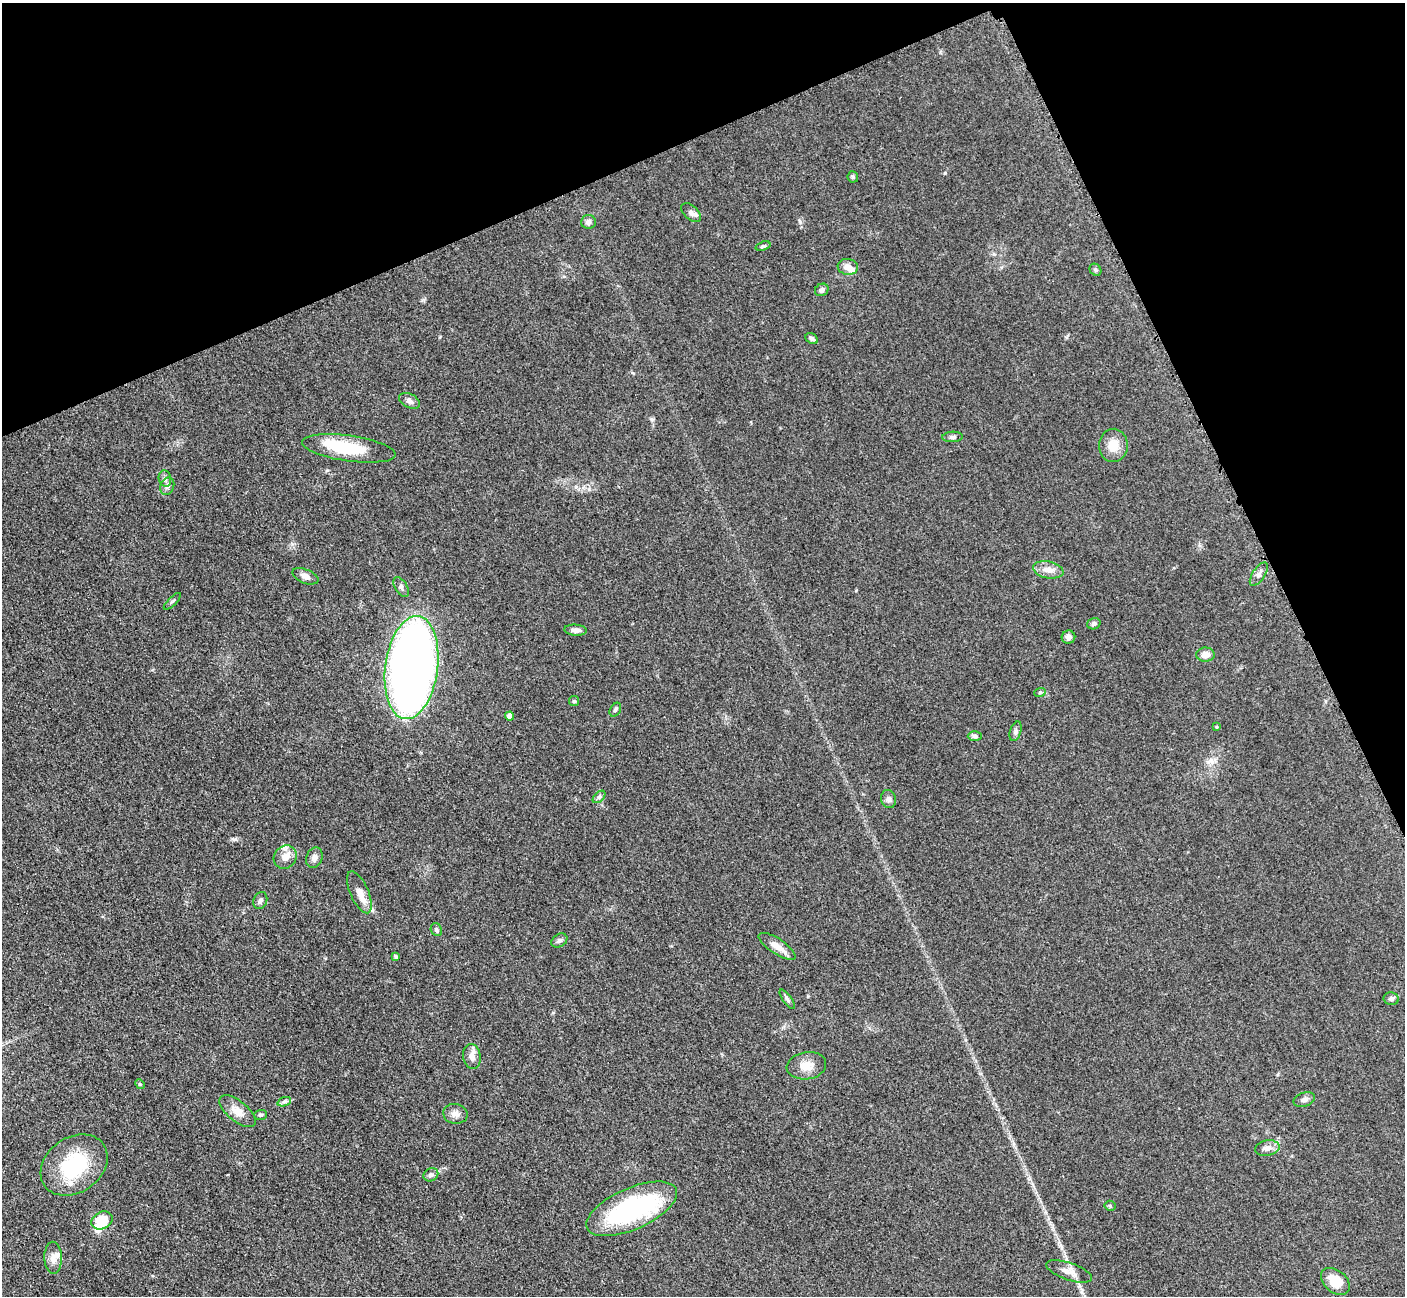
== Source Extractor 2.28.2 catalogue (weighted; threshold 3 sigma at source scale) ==
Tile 3 of 4 x 4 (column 3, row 1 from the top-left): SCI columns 2827-4229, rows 4178-5471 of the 5699 x 5661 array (HDU 1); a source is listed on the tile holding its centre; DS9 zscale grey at full resolution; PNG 1407 x 1298 px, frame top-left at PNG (2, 3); each listed source drawn as its Kron ellipse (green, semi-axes under 4 px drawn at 4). Shown black and unused: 21% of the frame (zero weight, under 3 of 5 exposures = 4% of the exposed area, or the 3 px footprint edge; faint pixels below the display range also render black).
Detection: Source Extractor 2.28.2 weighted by HDU 2 'WHT'; one run over the whole footprint, this tile lists its part. Background 0.053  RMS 0.0056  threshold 0.0253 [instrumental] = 3 sigma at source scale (4.5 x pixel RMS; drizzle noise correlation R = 1.50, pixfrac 1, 0.05/0.05 arcsec/px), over >= 5 px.
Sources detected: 65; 3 inside a brighter object's white glare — neither listed nor drawn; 2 inside a brighter listed object's ellipse — not listed separately; the other 60 listed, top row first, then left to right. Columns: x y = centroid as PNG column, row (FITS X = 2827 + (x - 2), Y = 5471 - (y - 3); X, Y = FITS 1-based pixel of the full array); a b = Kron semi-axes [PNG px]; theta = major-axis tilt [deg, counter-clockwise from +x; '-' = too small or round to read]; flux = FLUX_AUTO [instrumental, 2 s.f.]
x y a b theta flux
853 177 5 5 - 0.84
691 213 12 7 -42 2.3
588 222 7 6 - 2.1
763 246 8 4 18 0.91
848 267 10 8 -9 3.8
1095 270 6 5 - 0.98
822 290 7 6 - 1.5
812 339 7 5 -32 1.1
410 401 11 7 -28 2.3
952 437 10 5 3 1.6
1113 445 16 14 87 7.8
349 448 47 13 -8 25
165 479 8 6 -76 1.7
167 486 9 6 71 1.9
1048 570 15 8 -11 4.9
1259 574 13 6 56 2.3
305 576 13 7 -23 2.5
401 587 11 6 -60 1.7
172 601 11 3 45 0.88
1094 624 7 5 19 1.4
576 630 11 5 -4 2.6
1068 637 7 6 - 2.3
1205 655 9 7 3 4.1
412 668 52 26 82 420
1040 692 6 3 19 0.62
574 701 5 5 - 0.77
615 710 7 5 60 1.1
509 716 4 4 - 3.7
1217 727 4 3 - 0.48
1016 731 10 5 72 1.5
975 736 7 5 0 1.2
599 797 7 4 44 1.2
889 799 9 7 -74 1.8
285 857 12 11 - 5.3
314 858 10 8 66 2.5
359 892 22 9 -66 6.2
260 900 9 6 67 1.6
436 930 7 5 -64 1.3
559 941 9 6 32 1.8
777 946 21 7 -33 5.5
396 957 4 3 - 0.92
787 999 11 4 -54 1.3
1391 999 7 6 - 1.5
472 1056 12 9 -80 4
806 1066 20 13 8 7.1
140 1084 5 4 - 0.76
1304 1100 11 6 17 2.3
284 1102 7 4 19 1.2
238 1111 22 10 -39 5.9
455 1114 12 10 -10 3.4
261 1115 6 5 - 0.93
1267 1148 12 7 11 3.1
74 1165 36 27 35 39
431 1175 7 6 - 1.7
1110 1206 5 5 - 0.78
632 1209 49 20 24 74
102 1220 11 8 28 13
53 1258 16 8 -89 4.1
1069 1271 24 8 -19 5.1
1335 1281 16 11 -40 11
Unlisted compact peaks at least as high as the median listed source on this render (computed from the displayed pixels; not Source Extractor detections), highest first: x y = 800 222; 945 173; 235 839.